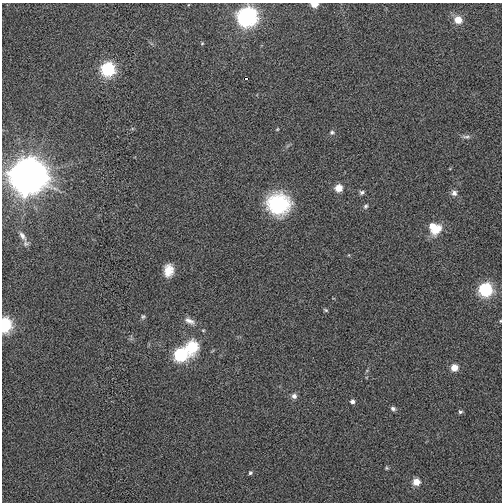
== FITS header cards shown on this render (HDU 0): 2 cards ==
NAXIS1  =                  500
NAXIS2  =                  500

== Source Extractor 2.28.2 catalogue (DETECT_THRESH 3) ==
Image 500 x 500 px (HDU 0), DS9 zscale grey, 1 PNG px = 1 image px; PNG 504 x 504 px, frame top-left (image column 1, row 500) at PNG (2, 3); no overlay
Background 0.00487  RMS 0.072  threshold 0.217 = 3 sigma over >= 5 px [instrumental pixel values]
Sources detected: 35; all 35 listed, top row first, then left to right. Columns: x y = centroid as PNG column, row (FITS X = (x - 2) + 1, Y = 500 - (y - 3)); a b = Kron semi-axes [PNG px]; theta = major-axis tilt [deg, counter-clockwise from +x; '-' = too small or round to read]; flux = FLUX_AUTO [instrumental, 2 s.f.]
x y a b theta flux
314 4 5 4 - 61
247 16 9 8 - 1900
458 20 6 6 - 80
202 43 4 4 - 5
108 69 7 7 - 660
246 78 3 3 - 23
277 129 5 4 - 4.8
332 132 7 5 9 10
466 137 14 5 -4 16
27 175 11 11 - 19000
339 188 5 5 - 90
362 192 6 5 - 12
454 193 8 7 - 20
278 204 23 21 -12 380
366 206 6 6 - 10
432 226 7 5 31 52
436 229 14 9 45 95
22 236 15 7 -55 25
168 270 13 10 82 70
485 290 7 7 - 620
326 310 6 4 -27 6.7
143 316 7 5 39 9
189 321 16 7 -26 32
500 321 4 3 - 3.8
4 325 7 6 - 730
192 347 21 17 78 160
181 355 7 7 - 590
454 368 5 5 - 71
294 396 7 7 - 18
352 402 5 5 - 16
393 408 7 5 -26 13
460 412 6 5 - 9.4
387 468 5 4 - 6
250 473 5 4 - 8.7
416 482 6 5 - 77
At the frame edge (FLAGS 8, measured only in part): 3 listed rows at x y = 314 4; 500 321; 4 325